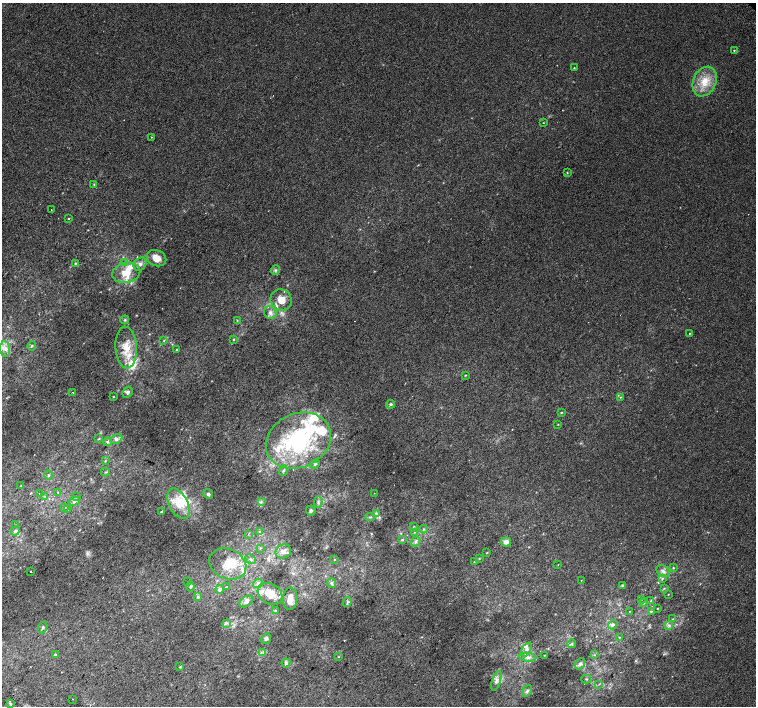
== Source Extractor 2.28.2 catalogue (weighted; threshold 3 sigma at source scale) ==
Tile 7 of 4 x 4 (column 3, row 2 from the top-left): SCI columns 3049-4555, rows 3071-4477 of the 6092 x 6075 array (HDU 1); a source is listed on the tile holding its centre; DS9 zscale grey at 2 x 2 block average (1 PNG px = mean of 2 x 2 image px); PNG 758 x 708 px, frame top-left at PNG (2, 3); each listed source drawn as its Kron ellipse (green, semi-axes under 4 px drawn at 4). Shown black and unused: <1% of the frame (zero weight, under 2 of 3 exposures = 2% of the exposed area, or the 3 px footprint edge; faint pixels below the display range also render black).
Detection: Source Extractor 2.28.2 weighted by HDU 2 'WHT'; one run over the whole footprint, this tile lists its part. Background 0.00436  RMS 0.0038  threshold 0.017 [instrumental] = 3 sigma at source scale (4.5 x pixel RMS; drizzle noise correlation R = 1.50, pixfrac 1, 0.0396/0.0396 arcsec/px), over >= 5 px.
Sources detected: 154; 1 too faint to see at this stretch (2 x 2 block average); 2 inside a brighter object's white glare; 1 cosmic-ray / hot-pixel residue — neither listed nor drawn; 21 inside a brighter listed object's ellipse — not listed separately; the other 129 listed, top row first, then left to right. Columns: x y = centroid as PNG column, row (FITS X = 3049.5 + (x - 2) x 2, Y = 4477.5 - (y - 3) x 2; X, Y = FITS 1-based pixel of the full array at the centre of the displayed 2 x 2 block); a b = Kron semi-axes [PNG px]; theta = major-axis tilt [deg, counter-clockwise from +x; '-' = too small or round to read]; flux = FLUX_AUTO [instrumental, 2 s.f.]
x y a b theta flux
734 50 2 2 - 0.57
574 68 2 2 - 0.61
705 81 15 11 66 17
543 123 3 2 - 0.39
152 137 2 2 - 0.52
567 173 3 3 - 0.8
94 184 3 3 - 0.77
51 210 2 2 - 0.58
68 219 2 2 - 0.9
156 258 10 7 -23 9.4
75 263 4 3 - 0.92
125 263 4 3 - 1.2
140 264 7 5 50 3.4
275 270 5 3 - 1.3
126 273 14 10 13 16
281 300 11 10 - 11
270 312 7 6 - 4
125 320 4 3 - 1.2
237 320 3 2 - 0.61
689 333 2 2 - 0.44
234 339 3 3 - 0.7
164 341 3 3 - 0.59
32 346 5 3 - 1
126 348 21 10 -86 18
5 349 7 5 -85 4.5
176 350 3 2 - 0.58
465 375 3 2 - 0.56
128 392 6 4 60 2.1
73 393 2 2 - 0.39
113 397 3 2 - 0.43
620 397 3 2 - 0.67
391 404 4 4 - 1.4
561 412 3 2 - 0.75
558 424 2 2 - 0.44
99 438 3 2 - 0.59
116 439 6 4 28 2.7
298 440 34 27 25 110
108 442 4 4 - 1.6
105 461 3 2 - 0.58
315 464 5 4 - 1.2
283 471 5 3 - 1.2
105 472 4 3 - 1
49 475 4 3 - 1.1
21 486 3 2 - 0.79
58 492 3 3 - 0.72
374 493 2 2 - 0.32
40 494 2 2 - 0.7
208 494 5 4 - 2
45 496 3 2 - 0.58
76 497 3 3 - 0.65
74 501 6 4 15 2.1
261 501 3 2 - 0.86
318 502 6 3 88 1.6
178 504 16 9 -62 15
65 507 4 3 - 0.99
67 509 3 3 - 0.94
311 510 5 5 - 1.6
161 512 4 3 - 1.3
376 513 4 3 - 1
370 517 5 2 - 0.85
15 525 2 2 - 0.32
414 526 3 2 - 0.48
424 529 4 3 - 1.1
15 531 5 4 - 2
259 532 4 2 - 0.68
414 532 2 2 - 0.45
248 534 3 2 - 0.52
402 540 3 3 - 1
415 542 5 3 - 1.8
506 542 5 4 - 4.5
260 548 3 2 - 0.52
283 551 8 6 33 4
487 553 3 2 - 0.51
479 558 3 3 - 0.67
251 559 5 2 - 1
334 560 3 2 - 0.4
474 562 3 2 - 0.5
228 564 19 15 -25 18
558 565 2 2 - 0.29
673 568 3 3 - 0.67
30 571 2 2 - 1.5
663 571 7 5 -36 3.1
662 578 4 3 - 1.2
581 581 2 2 - 0.37
188 582 3 2 - 0.51
258 583 5 4 - 2.1
332 583 5 4 - 1.8
622 586 3 3 - 1.2
190 587 5 3 - 1.1
226 587 4 3 - 0.86
664 588 3 2 - 0.7
220 589 4 3 - 2.6
270 594 13 10 -30 13
668 594 2 2 - 0.42
198 597 4 4 - 1.2
290 599 11 7 87 5.4
642 599 2 2 - 0.37
246 601 7 5 34 2.9
651 601 3 3 - 0.82
347 602 5 2 - 1.2
644 603 3 2 - 0.56
658 608 3 2 - 0.48
275 610 4 2 - 0.59
630 611 2 2 - 0.4
651 611 3 3 - 0.81
673 619 3 2 - 0.35
227 623 4 2 - 0.93
613 625 5 4 - 2
669 625 4 3 - 1.2
43 627 6 3 65 1.4
619 637 3 2 - 0.52
266 638 5 4 - 2
572 644 4 3 - 1.1
526 649 7 4 65 3.1
263 652 4 2 - 0.87
55 655 4 3 - 0.96
544 655 2 2 - 0.37
595 655 3 2 - 0.52
338 657 3 2 - 0.48
528 657 8 4 -5 3.4
286 663 4 4 - 2.2
580 664 6 4 53 2.2
180 667 3 3 - 0.7
586 679 5 2 - 0.71
496 681 10 4 72 3.5
599 684 3 3 - 0.81
527 691 6 4 55 2.5
72 699 2 2 - 0.83
11 704 3 3 - 0.97
Isophote crosses this tile's border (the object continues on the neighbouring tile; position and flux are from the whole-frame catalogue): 1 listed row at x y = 5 349
Diffuse or blended objects may show on this block-average render without a row.